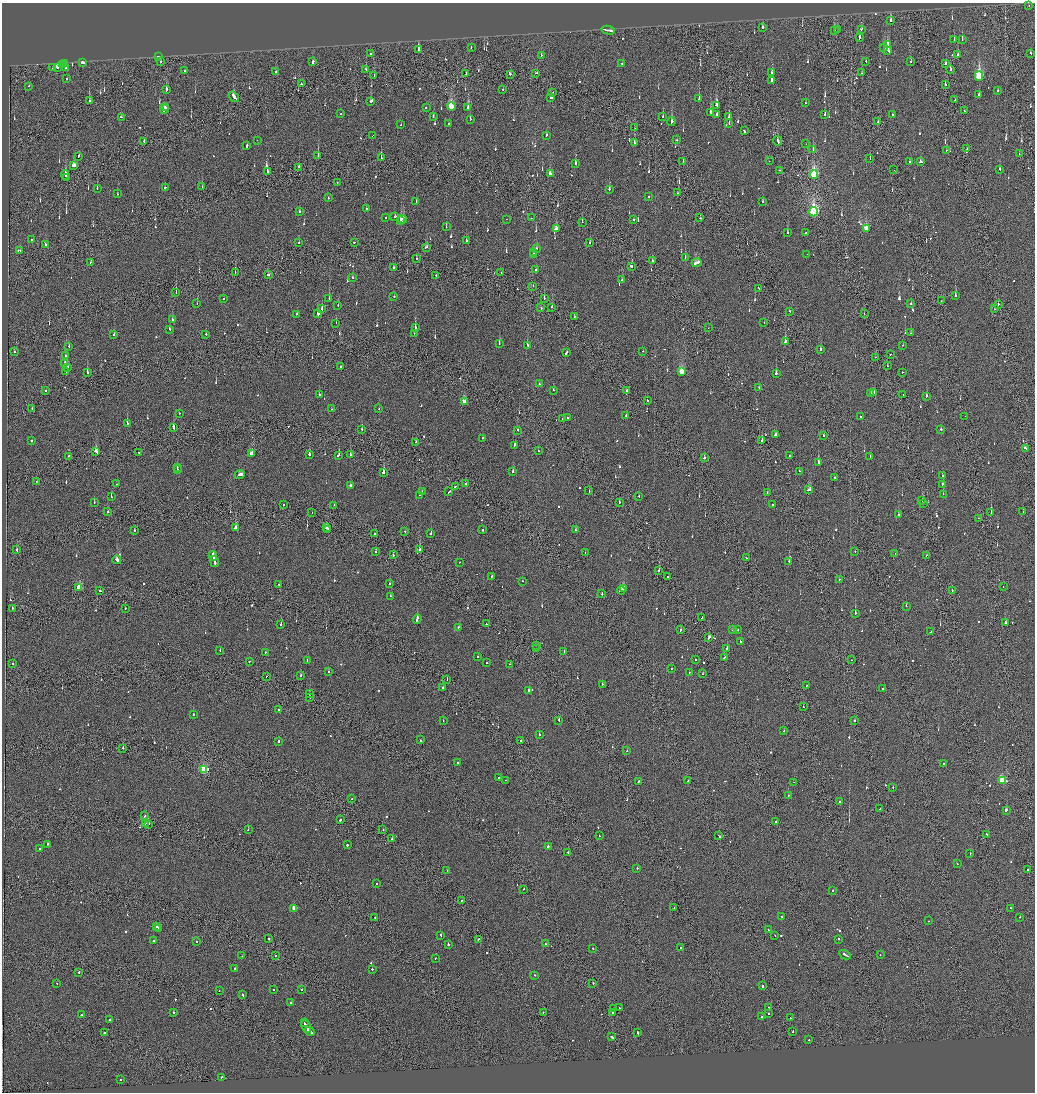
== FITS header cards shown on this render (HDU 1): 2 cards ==
NAXIS1  =                 2065
NAXIS2  =                 2180

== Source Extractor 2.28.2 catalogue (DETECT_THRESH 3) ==
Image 2065 x 2180 px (HDU 1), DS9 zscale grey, zoomed out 1/2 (1 PNG px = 2 x 2 image px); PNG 1037 x 1094 px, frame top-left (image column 1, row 2179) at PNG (2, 3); each listed source drawn as its Kron ellipse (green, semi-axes under 4 px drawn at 4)
Background -0.115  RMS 0.066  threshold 0.199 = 3 sigma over >= 5 px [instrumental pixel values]
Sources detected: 935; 50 cannot appear on this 1/2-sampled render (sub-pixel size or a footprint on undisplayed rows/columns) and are neither listed nor drawn; of the other 885, the 500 brightest by FLUX_AUTO listed and drawn (385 fainter detections omitted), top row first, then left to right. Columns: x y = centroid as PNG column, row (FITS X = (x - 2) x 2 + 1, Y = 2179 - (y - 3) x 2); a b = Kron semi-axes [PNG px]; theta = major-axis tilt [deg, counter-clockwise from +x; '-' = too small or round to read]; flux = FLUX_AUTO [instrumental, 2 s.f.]
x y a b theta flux
1029 6 2 2 - 55
890 20 4 2 - 100
762 27 2 2 - 180
837 29 2 2 - 81
861 29 3 2 - 110
608 30 6 2 -13 530
834 31 3 2 - 94
859 38 3 2 - 460
954 40 3 2 - 60
962 40 3 2 - 74
888 44 4 2 - 270
471 47 2 2 - 83
884 48 3 2 - 130
418 49 4 2 - 320
888 51 3 2 - 170
371 53 2 2 - 110
1031 53 2 2 - 54
541 55 2 1 - 73
958 55 2 2 - 340
158 56 2 2 - 290
866 61 2 1 - 73
82 62 3 2 - 250
160 62 2 2 - 400
313 62 3 2 - 270
910 62 3 2 - 55
65 63 2 1 - 84
622 63 2 2 - 84
63 64 2 2 - 96
946 64 2 2 - 280
53 67 2 2 - 110
57 67 3 2 - 370
66 68 3 3 - 210
366 69 3 1 - 94
950 69 3 2 - 120
185 71 2 2 - 100
276 72 2 2 - 230
466 73 2 1 - 70
536 73 3 2 - 88
772 73 3 2 - 90
861 73 2 2 - 88
510 74 2 2 - 290
374 76 3 1 - 100
979 76 5 3 - 1200
66 79 2 2 - 130
772 81 2 2 - 600
301 84 2 2 - 83
945 84 2 2 - 200
29 86 2 2 - 75
166 89 3 2 - 190
503 89 2 2 - 99
997 90 2 2 - 180
553 92 2 1 - 62
979 94 2 2 - 88
234 97 6 2 -53 650
550 98 3 2 - 890
699 99 3 2 - 97
89 100 2 2 - 96
955 100 2 1 - 95
371 102 3 2 - 380
806 103 2 1 - 100
716 105 4 2 - 250
451 106 4 3 - 750
165 107 3 1 - 200
426 107 2 2 - 73
468 108 3 2 - 670
164 109 5 2 - 450
965 111 2 2 - 61
710 112 2 2 - 450
341 114 2 2 - 85
825 114 3 2 - 81
716 115 3 2 - 150
892 115 2 2 - 54
121 117 2 2 - 120
433 117 2 2 - 69
663 117 3 2 - 80
729 117 2 2 - 80
470 119 2 2 - 86
671 122 4 2 - 220
878 122 2 2 - 140
729 123 3 2 - 72
448 124 2 2 - 240
401 125 2 2 - 85
635 128 2 1 - 57
744 131 3 2 - 170
372 135 2 1 - 98
546 135 2 2 - 69
257 140 2 1 - 56
677 140 2 1 - 82
144 141 2 2 - 220
778 141 5 2 - 370
635 143 3 2 - 120
806 144 2 2 - 100
247 146 3 2 - 170
813 149 2 2 - 100
967 149 2 1 - 85
946 150 2 2 - 62
1019 154 2 1 - 63
318 155 3 2 - 140
78 156 3 2 - 140
381 158 3 2 - 140
870 159 2 1 - 62
683 161 2 1 - 68
769 161 2 2 - 55
910 162 2 1 - 64
921 162 3 2 - 610
575 163 3 2 - 200
74 165 3 2 - 540
299 167 2 2 - 140
1000 169 2 2 - 65
779 170 2 2 - 67
894 170 2 1 - 140
267 172 3 2 - 98
550 173 3 2 - 63
814 174 4 3 - 1200
65 175 4 2 - 150
66 177 4 2 - 130
337 182 2 2 - 56
202 186 2 1 - 71
165 187 2 2 - 150
97 189 3 2 - 57
609 189 2 2 - 320
677 193 3 1 - 97
117 194 2 2 - 67
648 197 2 2 - 67
328 198 2 2 - 380
416 202 2 2 - 59
763 202 2 2 - 72
366 208 2 2 - 86
299 212 2 2 - 140
813 212 5 3 - 2900
395 217 2 2 - 130
385 218 2 2 - 80
531 218 2 1 - 53
700 218 2 2 - 97
402 219 5 2 - 380
507 219 2 1 - 84
633 220 2 2 - 350
401 221 4 2 - 240
582 222 2 1 - 140
446 227 3 2 - 59
556 229 2 2 - 550
866 229 4 3 - 570
806 232 2 1 - 56
787 233 2 2 - 150
32 239 2 2 - 100
466 241 3 2 - 85
354 242 2 2 - 73
299 243 2 2 - 110
589 243 2 2 - 110
45 245 2 2 - 120
426 247 3 2 - 80
536 249 2 2 - 93
19 250 3 2 - 320
534 253 2 2 - 170
807 254 2 2 - 55
533 255 2 1 - 120
685 257 3 2 - 80
417 259 3 1 - 78
652 261 2 2 - 230
90 262 2 1 - 72
697 263 5 2 - 340
631 266 3 2 - 170
393 267 2 2 - 88
536 270 2 2 - 230
235 273 3 1 - 130
501 273 2 2 - 66
268 275 2 2 - 390
436 275 2 2 - 53
353 278 2 2 - 330
622 280 3 2 - 200
533 286 2 1 - 360
759 288 3 2 - 130
176 292 2 1 - 65
394 296 2 2 - 92
955 296 2 2 - 460
223 298 2 1 - 84
544 298 2 1 - 100
329 299 2 2 - 260
941 301 2 1 - 55
911 303 2 2 - 71
197 304 2 2 - 64
998 304 2 1 - 180
338 306 2 2 - 100
541 307 3 1 - 240
551 307 2 2 - 280
322 309 3 2 - 170
995 309 2 2 - 140
790 311 2 1 - 120
296 314 2 2 - 120
318 314 3 2 - 340
864 314 2 1 - 71
574 316 2 2 - 190
172 319 2 2 - 92
336 323 2 2 - 57
764 323 2 2 - 66
415 328 3 2 - 320
708 328 2 1 - 69
169 329 2 2 - 54
414 333 2 2 - 65
910 333 2 2 - 59
206 334 2 2 - 200
114 335 2 2 - 310
785 342 3 2 - 380
499 343 2 2 - 480
527 345 2 2 - 58
903 345 2 2 - 71
69 346 2 2 - 57
820 349 2 2 - 120
643 351 2 1 - 55
14 352 2 2 - 180
566 352 3 2 - 390
891 354 2 1 - 66
66 355 2 2 - 53
875 357 2 1 - 66
65 364 4 2 - 480
341 366 2 2 - 1000
887 366 2 1 - 130
68 367 3 2 - 180
66 371 2 2 - 140
681 372 4 3 - 460
902 372 2 1 - 130
87 373 2 1 - 510
776 373 2 2 - 160
539 383 2 2 - 67
759 387 2 1 - 64
46 390 2 2 - 140
554 390 2 2 - 59
626 390 2 1 - 100
874 393 2 2 - 69
319 394 2 2 - 160
870 394 2 2 - 270
903 395 2 2 - 70
926 396 3 2 - 97
647 400 2 1 - 210
464 401 4 2 - 170
32 408 2 1 - 59
332 409 2 1 - 59
379 409 2 2 - 90
179 413 2 2 - 71
626 415 2 2 - 100
860 416 2 2 - 190
965 416 2 1 - 110
568 417 2 2 - 59
562 418 2 2 - 130
127 424 2 2 - 400
173 427 3 2 - 350
362 429 2 2 - 85
517 430 2 2 - 170
941 430 2 2 - 560
775 435 3 2 - 240
824 436 2 2 - 69
482 438 2 2 - 74
32 440 2 2 - 170
762 440 2 2 - 260
416 442 2 2 - 110
514 445 4 2 - 170
1025 448 3 2 - 280
538 451 2 2 - 54
96 452 3 2 - 360
138 452 2 1 - 110
252 453 3 3 - 170
309 454 2 2 - 170
350 454 2 2 - 84
339 455 3 2 - 180
789 455 2 2 - 150
69 456 2 2 - 120
870 457 2 2 - 58
704 458 2 2 - 420
818 462 2 2 - 270
177 467 3 2 - 330
177 469 2 2 - 230
513 471 2 2 - 210
799 471 2 2 - 64
383 472 2 2 - 2300
240 475 5 2 - 3000
942 476 2 2 - 57
834 478 2 2 - 59
36 482 2 1 - 57
465 483 2 2 - 91
116 484 2 2 - 62
942 484 2 2 - 90
350 485 2 2 - 400
455 486 2 2 - 120
809 490 4 2 - 320
589 491 2 2 - 95
422 492 2 2 - 63
449 492 3 2 - 250
767 492 2 2 - 80
943 494 2 2 - 89
419 495 2 2 - 170
639 496 2 1 - 140
111 497 2 2 - 160
922 501 2 1 - 53
94 502 2 2 - 86
619 502 2 2 - 65
772 504 2 2 - 200
923 504 2 1 - 62
284 505 2 2 - 130
334 505 2 1 - 71
1023 511 2 1 - 60
108 512 2 2 - 150
991 512 2 2 - 240
312 513 2 1 - 57
898 515 2 2 - 220
978 518 2 1 - 140
236 528 3 2 - 650
326 528 2 2 - 550
328 530 2 2 - 100
483 530 2 2 - 200
575 530 2 2 - 56
134 531 2 2 - 69
405 532 2 2 - 150
431 533 2 2 - 320
375 534 2 2 - 140
17 550 2 2 - 320
420 550 2 2 - 630
855 551 2 2 - 130
375 552 2 2 - 60
585 553 2 2 - 77
895 553 2 1 - 74
393 555 2 2 - 250
926 555 2 1 - 220
213 556 5 2 - 370
746 558 2 1 - 64
117 560 4 2 - 880
214 561 6 2 -77 400
789 561 2 2 - 320
460 562 2 2 - 84
659 570 2 2 - 89
492 576 2 2 - 69
667 577 2 2 - 110
839 579 2 2 - 99
522 581 2 2 - 60
390 583 2 2 - 110
279 584 2 2 - 80
1003 586 2 1 - 78
79 587 3 3 - 340
624 589 2 2 - 260
621 590 4 2 - 280
952 590 2 1 - 89
100 591 2 1 - 420
602 594 2 2 - 110
390 596 2 2 - 76
906 606 2 2 - 120
13 608 2 2 - 170
125 609 2 2 - 98
855 613 2 2 - 1300
702 618 2 1 - 60
417 619 4 2 - 380
1005 622 2 2 - 870
281 624 2 2 - 190
486 624 2 2 - 90
458 627 2 2 - 110
732 629 2 2 - 210
680 630 3 2 - 120
738 630 2 2 - 58
931 632 2 2 - 82
709 638 3 2 - 280
740 641 2 2 - 200
536 645 2 2 - 80
727 648 2 2 - 480
536 649 2 1 - 250
220 650 2 2 - 56
564 652 2 2 - 62
265 653 2 2 - 59
478 656 2 2 - 380
724 658 2 1 - 310
307 660 2 2 - 72
695 660 2 2 - 120
851 660 2 2 - 55
249 661 2 1 - 110
486 662 2 2 - 120
13 664 2 2 - 63
509 664 2 1 - 88
671 668 2 2 - 65
328 672 2 2 - 100
689 672 2 2 - 67
703 674 2 2 - 71
301 675 2 2 - 120
266 676 2 2 - 56
447 679 2 1 - 76
602 684 2 2 - 100
806 686 2 1 - 85
443 688 2 2 - 120
882 688 2 2 - 62
529 691 3 2 - 680
309 694 2 1 - 58
310 697 2 1 - 63
803 707 2 1 - 68
278 710 2 2 - 73
193 714 2 2 - 99
559 720 3 2 - 150
855 720 2 1 - 110
443 721 2 2 - 220
784 731 2 2 - 82
539 735 2 2 - 220
420 740 2 2 - 100
521 740 2 2 - 91
278 741 2 2 - 330
123 748 2 1 - 100
627 751 2 2 - 380
458 762 2 2 - 280
943 764 2 2 - 120
204 769 3 3 - 940
499 777 2 2 - 86
505 780 2 1 - 59
1002 780 3 3 - 780
638 781 2 2 - 140
688 781 2 2 - 630
793 782 2 1 - 130
893 787 2 2 - 71
788 795 2 2 - 68
352 799 2 2 - 65
840 802 2 2 - 82
880 809 2 1 - 53
1006 810 2 1 - 1200
145 816 2 2 - 200
340 820 3 2 - 130
776 822 2 1 - 140
145 823 3 2 - 450
149 824 2 2 - 140
248 830 2 2 - 85
383 830 2 2 - 80
986 834 2 2 - 140
599 836 2 2 - 62
719 836 2 1 - 560
392 839 2 2 - 120
47 844 2 2 - 120
347 845 2 2 - 240
548 846 2 2 - 670
40 849 2 2 - 83
568 853 2 2 - 54
970 853 2 1 - 240
957 864 2 2 - 70
637 868 2 2 - 180
447 870 2 2 - 58
1027 870 2 2 - 83
377 884 2 2 - 61
524 889 2 1 - 59
832 890 2 2 - 190
461 900 2 1 - 110
294 908 3 3 - 200
674 908 2 2 - 68
1010 908 2 2 - 69
375 917 2 1 - 120
782 917 2 2 - 66
1020 917 2 1 - 96
929 921 2 2 - 57
157 926 2 1 - 92
159 928 2 2 - 260
768 929 2 2 - 67
441 935 3 2 - 130
775 935 2 2 - 130
269 939 2 2 - 180
478 939 2 1 - 310
838 939 2 2 - 84
154 941 2 2 - 66
196 942 2 2 - 120
545 944 2 2 - 81
448 945 2 2 - 260
593 948 2 2 - 81
681 948 2 2 - 68
845 955 6 2 -29 390
880 955 2 2 - 60
242 956 2 1 - 63
275 956 2 1 - 120
435 958 2 2 - 54
235 968 2 2 - 120
372 969 2 2 - 140
79 972 2 2 - 93
535 975 2 2 - 67
57 983 2 2 - 66
593 983 2 1 - 140
762 986 2 2 - 320
274 989 2 2 - 74
302 989 2 2 - 69
219 990 2 1 - 78
243 995 2 2 - 120
291 1003 2 2 - 110
614 1008 2 2 - 67
619 1008 2 2 - 100
768 1008 2 1 - 94
173 1012 2 2 - 170
543 1012 2 1 - 60
612 1013 2 2 - 80
768 1014 2 1 - 82
81 1015 2 2 - 110
762 1017 2 2 - 74
790 1018 2 2 - 98
109 1020 2 2 - 130
304 1023 2 2 - 140
306 1027 7 2 -60 520
310 1031 5 2 - 320
638 1032 3 2 - 180
792 1032 3 1 - 140
104 1033 2 2 - 87
612 1037 4 2 - 440
809 1040 2 2 - 55
222 1077 2 2 - 75
120 1080 2 2 - 93
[385 fainter detections neither listed nor drawn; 50 sub-pixel or undisplayed-footprint detections neither listed nor drawn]